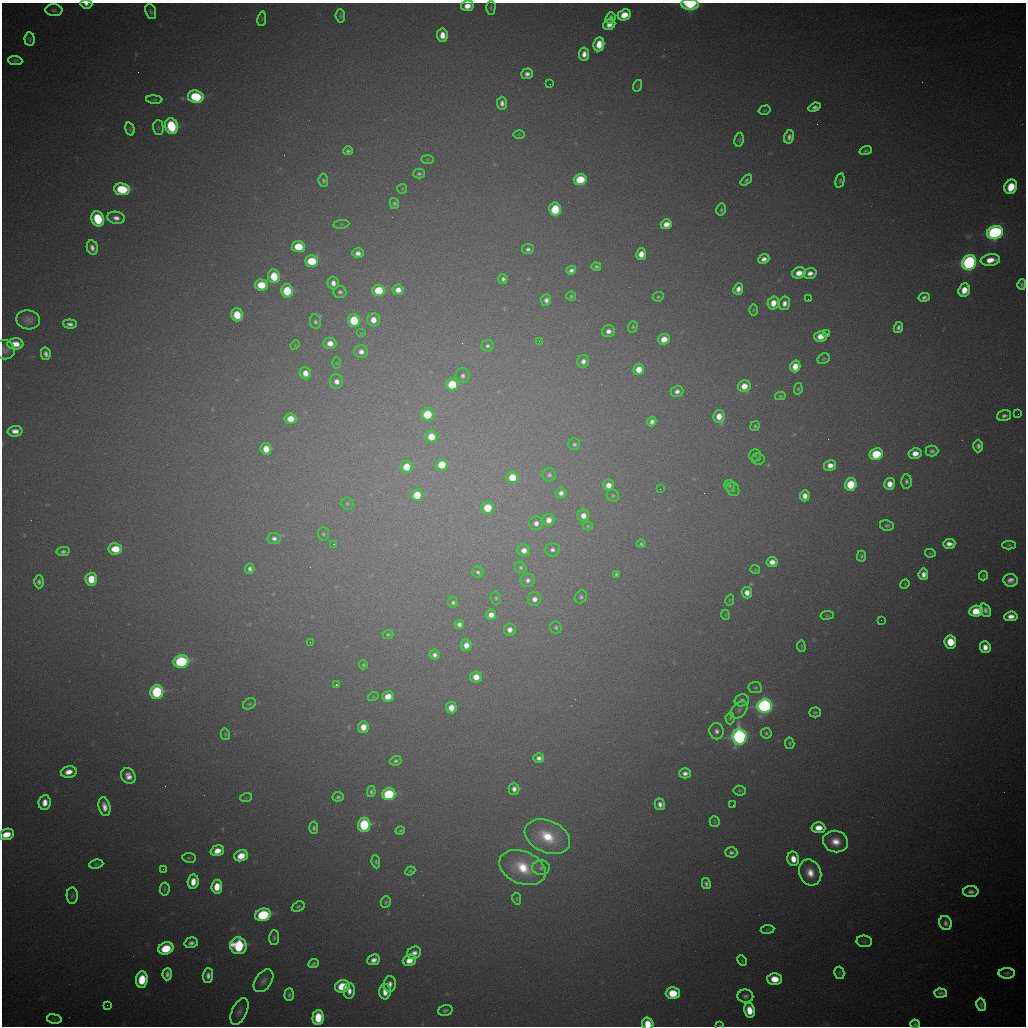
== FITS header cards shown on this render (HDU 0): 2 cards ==
NAXIS1  =                 1024
NAXIS2  =                 1024

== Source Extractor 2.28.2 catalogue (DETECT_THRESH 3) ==
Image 1024 x 1024 px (HDU 0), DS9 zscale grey, 1 PNG px = 1 image px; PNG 1028 x 1028 px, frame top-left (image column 1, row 1024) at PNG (2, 3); each listed source drawn as its Kron ellipse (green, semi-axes under 4 px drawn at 4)
Background 1860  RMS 26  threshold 78.7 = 3 sigma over >= 5 px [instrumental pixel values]
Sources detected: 306; all 306 listed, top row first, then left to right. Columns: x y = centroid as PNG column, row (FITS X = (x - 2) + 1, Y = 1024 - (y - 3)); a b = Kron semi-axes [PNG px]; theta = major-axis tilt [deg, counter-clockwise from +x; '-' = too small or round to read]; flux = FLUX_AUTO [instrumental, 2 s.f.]
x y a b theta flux
86 4 6 4 -7 7600
690 4 8 5 -2 140000
467 6 6 5 - 21000
491 8 7 4 89 2900
54 10 8 6 -3 5100
151 12 8 5 -71 4500
624 15 6 5 - 33000
340 16 7 4 -84 4200
611 18 6 5 - 8400
262 19 7 3 82 2300
609 25 6 5 - 14000
442 35 6 5 - 21000
30 39 7 5 -85 4700
599 44 7 5 82 35000
584 54 6 5 - 14000
15 60 7 4 -6 4400
527 74 6 5 - 10000
550 84 2 2 - 900
637 86 6 3 71 1700
196 97 8 6 -9 140000
154 100 8 4 -5 2900
502 103 6 5 - 9900
815 107 6 4 21 7900
765 110 6 4 16 2800
171 126 8 6 -72 150000
158 128 7 5 -89 3300
130 129 7 4 -75 2800
519 134 6 4 -1 1900
789 137 7 5 76 8600
739 140 7 4 80 2900
348 151 5 4 - 5000
866 151 6 4 18 4300
427 159 6 3 0 1900
419 174 6 5 - 4100
580 179 6 5 - 91000
323 180 7 5 -82 4700
746 180 7 4 40 4500
840 181 7 4 77 4000
1011 187 7 6 - 55000
122 189 8 6 -7 130000
402 189 5 5 - 2100
394 203 5 4 - 4800
555 209 7 6 - 93000
721 210 6 4 77 3800
116 218 9 6 -9 12000
98 219 8 6 -69 130000
341 224 8 4 8 2400
666 224 6 5 - 21000
995 232 8 6 17 630000
298 247 6 5 - 68000
92 248 7 5 -77 11000
528 249 6 5 - 6500
358 253 5 5 - 12000
641 254 6 5 - 22000
764 259 6 4 22 12000
990 260 10 5 8 33000
312 261 6 5 - 88000
969 262 8 6 63 630000
596 267 4 4 - 3900
571 270 5 4 - 7900
799 273 7 5 19 25000
810 273 6 5 - 13000
274 276 7 6 - 70000
503 279 5 4 - 6100
333 283 6 5 - 13000
261 285 6 5 - 61000
1022 285 5 4 - 4600
738 289 5 5 - 12000
379 290 6 5 - 90000
398 290 5 5 - 19000
964 290 7 5 70 29000
287 291 6 6 - 90000
340 292 6 6 - 5100
571 296 5 4 - 3600
658 297 6 4 25 2900
924 297 6 4 13 6800
808 299 2 2 - 790
546 300 6 5 - 8600
773 303 6 5 - 25000
784 303 7 5 77 12000
753 310 6 3 89 1900
237 315 6 5 - 60000
28 320 12 9 -11 14000
354 320 6 6 - 92000
373 320 7 6 - 20000
315 322 7 5 -82 5400
70 324 7 4 -6 9100
633 327 6 4 71 3400
898 327 6 4 65 7000
608 331 6 6 - 12000
361 333 5 4 - 2000
827 334 2 2 - 1100
821 336 6 5 - 29000
664 339 6 5 - 29000
539 341 2 2 - 900
330 343 6 5 - 21000
15 344 8 5 -2 30000
295 345 5 3 - 1700
487 346 6 6 - 5200
5 350 10 9 - 10000
361 352 7 6 - 13000
46 354 6 5 - 9100
823 359 6 5 - 2900
583 361 6 6 - 12000
336 363 6 4 -90 1900
795 366 6 5 - 28000
639 369 6 5 - 30000
305 373 6 5 - 21000
463 376 7 7 - 6600
336 382 7 6 - 13000
452 384 6 6 - 92000
744 386 6 6 - 26000
798 389 6 4 80 2900
677 391 6 5 - 9000
780 396 5 4 - 3000
427 414 6 6 - 93000
1018 414 2 2 - 900
719 416 6 5 - 27000
1004 416 7 5 14 6900
290 419 6 5 - 32000
652 422 5 4 - 8600
755 426 5 4 - 3000
15 431 7 5 1 16000
431 437 6 6 - 41000
574 444 6 6 - 4800
978 446 6 5 - 7300
266 449 6 5 - 32000
932 451 6 5 - 5600
915 453 6 5 - 21000
876 454 7 6 - 84000
755 455 6 6 - 3000
758 459 6 5 - 3600
442 465 6 6 - 55000
830 465 6 5 - 17000
406 467 6 6 - 41000
549 475 7 6 - 5100
512 477 6 6 - 50000
906 481 7 5 -85 5700
851 484 6 6 - 84000
889 484 6 5 - 22000
608 485 6 5 - 18000
730 486 6 5 - 3500
660 489 2 2 - 770
733 489 7 6 - 4600
561 493 5 5 - 9900
417 495 6 6 - 56000
613 495 6 5 - 3400
805 496 5 5 - 17000
347 504 6 6 - 3600
487 508 6 6 - 65000
583 516 6 6 - 18000
549 520 6 6 - 17000
536 523 7 6 - 11000
588 526 5 4 - 2500
887 526 7 5 -11 4500
323 534 6 5 - 3600
274 538 6 5 - 7700
334 544 2 2 - 1200
641 544 5 4 - 3700
949 544 6 5 - 13000
1009 545 6 4 1 3200
115 549 7 5 6 51000
524 550 6 6 - 17000
552 550 7 7 - 8200
63 551 7 4 11 6500
930 553 5 4 - 2400
861 556 5 4 - 4200
772 562 5 5 - 17000
521 567 6 5 - 4100
250 569 5 5 - 7400
755 570 5 4 - 2100
478 572 6 5 - 5000
616 574 4 4 - 3400
923 574 6 5 - 13000
983 576 4 4 - 2900
91 579 6 5 - 51000
528 580 7 6 - 8600
1011 580 7 6 - 13000
39 582 6 5 - 6300
905 584 5 4 - 2000
747 593 6 5 - 17000
581 597 7 5 52 4400
496 598 6 5 - 3600
534 599 7 6 - 14000
730 600 6 4 74 2100
453 602 5 5 - 5000
985 610 7 5 -67 8800
976 611 7 5 5 55000
491 615 5 5 - 18000
726 615 5 3 - 1700
827 615 7 3 8 2400
1011 616 7 4 5 17000
881 620 2 2 - 1700
459 624 5 4 - 8100
556 627 6 5 - 4500
510 630 6 6 - 12000
388 634 5 4 - 3300
310 642 2 2 - 960
950 642 6 6 - 55000
466 645 6 5 - 18000
801 646 6 3 -85 2300
985 647 6 5 - 17000
434 655 5 5 - 8200
181 661 8 6 10 230000
363 665 4 4 - 3100
476 677 6 5 - 26000
336 685 3 3 - 4900
755 687 7 5 -8 3600
157 692 7 6 - 230000
388 696 6 5 - 28000
373 697 5 3 - 1600
742 700 7 6 - 7500
249 704 7 5 28 3500
765 706 7 6 - 740000
451 708 6 5 - 25000
739 710 10 6 46 6100
815 712 6 5 - 3700
730 718 6 4 -88 3100
363 727 6 5 - 28000
717 731 8 7 - 8600
766 733 5 5 - 3600
225 734 6 4 -76 2500
739 737 8 7 - 740000
790 743 5 4 - 3700
539 758 5 5 - 10000
396 761 6 5 - 5000
69 772 8 6 14 21000
685 773 6 5 - 9800
128 776 8 7 - 17000
514 789 6 5 - 10000
740 791 6 5 - 3100
371 792 5 4 - 4700
389 794 7 6 - 170000
338 797 5 4 - 4500
246 798 6 4 19 2000
45 803 7 6 - 20000
660 804 6 5 - 9800
733 805 2 2 - 950
104 807 9 5 -77 17000
715 821 5 5 - 2800
364 825 7 6 - 170000
314 828 6 4 -86 4900
818 828 7 5 -4 26000
400 831 5 4 - 3500
6 834 7 5 16 36000
547 837 24 16 -24 81000
835 842 13 10 -15 30000
217 851 7 5 19 25000
731 852 6 5 - 6400
241 856 7 5 21 37000
189 858 6 5 - 3000
793 859 7 5 -77 26000
376 862 6 4 -84 3700
96 864 7 4 8 3300
522 867 24 16 -22 80000
541 868 9 7 3 6800
163 869 2 2 - 4500
410 871 5 3 - 3200
810 873 13 11 -69 31000
193 882 7 5 85 26000
706 884 5 4 - 6100
217 887 7 5 83 37000
165 889 6 5 - 2900
971 892 7 5 0 8700
72 896 8 5 -88 3700
517 899 6 4 -79 2700
386 902 6 5 - 3400
298 907 7 5 23 3800
263 915 8 6 19 170000
945 923 7 6 - 8400
767 929 7 4 7 2500
274 938 7 5 88 4100
864 941 7 6 - 3800
191 943 7 5 15 9200
238 946 8 8 - 180000
166 948 8 6 21 76000
414 953 7 6 - 11000
374 960 6 5 - 13000
409 960 7 5 19 23000
742 961 5 3 - 2200
313 964 5 4 - 5000
839 973 6 5 - 3400
1007 973 8 5 0 6300
167 974 6 4 86 8700
208 976 7 5 88 10000
775 979 7 6 - 38000
142 980 8 6 83 74000
264 981 13 8 54 9800
390 984 8 6 87 11000
342 986 7 6 - 70000
349 991 8 5 86 13000
385 992 8 5 -89 23000
673 993 7 6 - 57000
940 993 6 4 -5 6500
289 995 6 4 86 5000
745 996 8 6 -2 7100
107 1005 2 2 - 3200
981 1005 6 5 - 5500
445 1010 7 5 17 5200
749 1010 7 5 -77 37000
239 1011 14 7 65 9400
318 1017 7 5 87 68000
54 1019 7 5 -9 3100
648 1024 6 5 - 45000
915 1024 4 4 - 5000
720 1025 4 3 - 1900
At the frame edge (FLAGS 8, measured only in part): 8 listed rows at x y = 86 4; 690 4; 467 6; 5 350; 6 834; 648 1024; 915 1024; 720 1025